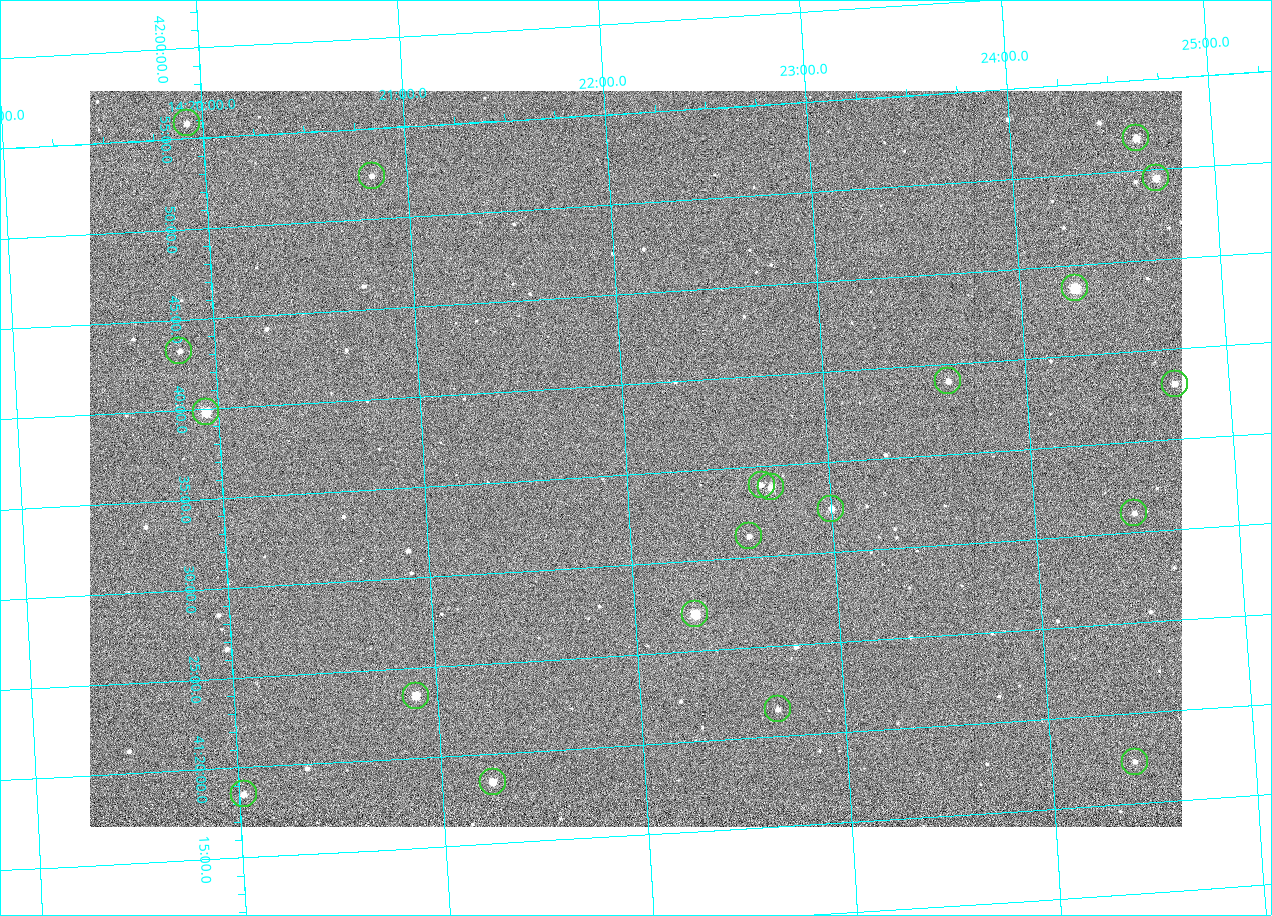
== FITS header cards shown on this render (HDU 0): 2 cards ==
NAXIS1  =                 1092 /fastest changing axis
NAXIS2  =                  736 /next to fastest changing axis

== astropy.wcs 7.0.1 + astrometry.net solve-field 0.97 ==
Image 1092 x 736 px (HDU 0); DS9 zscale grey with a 90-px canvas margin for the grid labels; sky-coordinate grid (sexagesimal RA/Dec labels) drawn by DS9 from the SOLVED WCS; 20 Tycho-2 reference stars matched to detected sources circled (green)
Header WCS: none
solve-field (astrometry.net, Tycho-2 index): SOLVED blind (the file carries no WCS)
Solved WCS: RA---TAN-SIP/DEC--TAN-SIP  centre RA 14:22:03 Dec +41:36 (215.51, +41.60 deg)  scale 3.33 arcsec/px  FOV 60.6' x 40.8'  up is +3 deg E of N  parity flipped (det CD > 0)
(file carries no celestial WCS; the grid is the blind solution)
Tycho-2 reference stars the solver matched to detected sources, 20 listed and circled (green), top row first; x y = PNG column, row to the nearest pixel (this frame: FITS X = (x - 90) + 1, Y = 736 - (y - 91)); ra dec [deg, ICRS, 3 dp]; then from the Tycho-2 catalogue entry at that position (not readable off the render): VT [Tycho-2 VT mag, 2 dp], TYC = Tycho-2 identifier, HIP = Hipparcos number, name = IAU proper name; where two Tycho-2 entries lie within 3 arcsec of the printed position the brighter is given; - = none
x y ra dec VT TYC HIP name
187 123 214.980 +41.931 11.35 3038-237-1 - -
1136 138 216.156 +41.863 10.20 3038-555-1 - -
372 176 215.206 +41.873 11.51 3038-538-1 - -
1156 178 216.177 +41.826 10.45 3038-108-1 - -
1075 288 216.068 +41.729 8.81 3038-334-1 70409 -
179 351 214.956 +41.721 12.00 3038-491-1 - -
948 381 215.904 +41.651 11.40 3038-603-1 - -
1175 384 216.183 +41.635 11.01 3038-413-1 - -
206 412 214.985 +41.663 9.23 3038-464-1 - -
762 485 215.666 +41.567 11.76 3038-461-1 - -
771 487 215.677 +41.563 10.23 3038-459-1 - -
831 509 215.750 +41.540 11.12 3038-479-1 - -
1134 513 216.123 +41.518 12.02 3038-258-1 - -
749 536 215.647 +41.519 11.59 3038-488-1 - -
695 614 215.574 +41.451 8.73 3038-566-1 70240 -
416 696 215.224 +41.391 9.78 3038-588-1 - -
778 709 215.668 +41.358 11.71 3038-531-1 - -
1135 762 216.103 +41.289 12.07 3038-286-1 - -
493 782 215.313 +41.307 10.54 3038-302-1 - -
244 794 215.006 +41.309 11.67 3038-298-1 - -